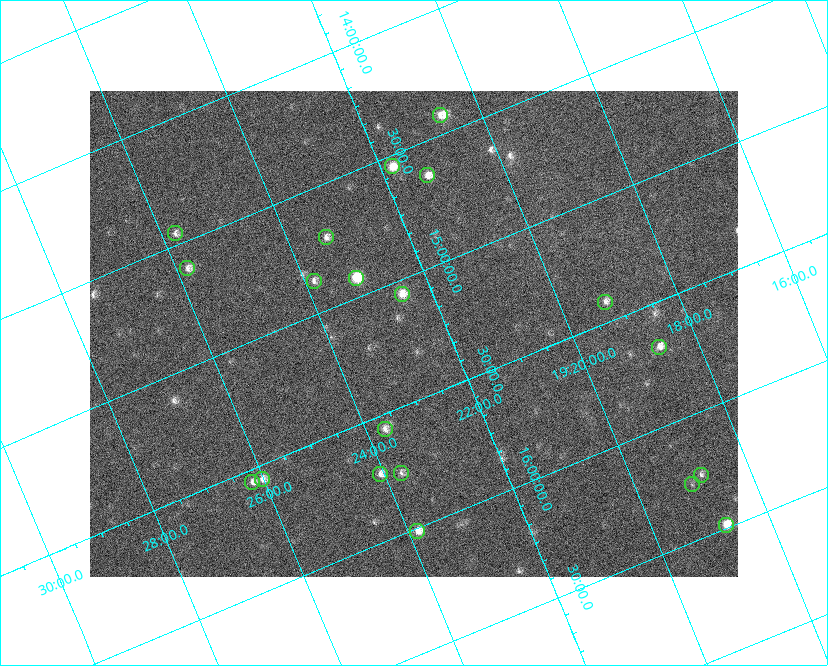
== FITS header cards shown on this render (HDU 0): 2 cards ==
NAXIS1  =                  648 / length of data axis 1
NAXIS2  =                  486 / length of data axis 2

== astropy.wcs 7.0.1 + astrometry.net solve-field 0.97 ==
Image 648 x 486 px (HDU 0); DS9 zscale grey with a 90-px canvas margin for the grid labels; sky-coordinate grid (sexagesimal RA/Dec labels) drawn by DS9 from the SOLVED WCS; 20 Tycho-2 reference stars matched to detected sources circled (green)
Header WCS: none
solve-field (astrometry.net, Tycho-2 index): SOLVED blind (the file carries no WCS)
Solved WCS: RA---TAN-SIP/DEC--TAN-SIP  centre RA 19:22:34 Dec +15:14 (290.64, +15.23 deg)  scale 15.3 arcsec/px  FOV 165.0' x 123.7'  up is -158 deg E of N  parity flipped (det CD > 0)
(file carries no celestial WCS; the grid is the blind solution)
Tycho-2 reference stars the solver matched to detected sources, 20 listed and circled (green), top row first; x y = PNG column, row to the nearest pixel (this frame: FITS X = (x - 90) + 1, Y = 486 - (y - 91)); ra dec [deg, ICRS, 3 dp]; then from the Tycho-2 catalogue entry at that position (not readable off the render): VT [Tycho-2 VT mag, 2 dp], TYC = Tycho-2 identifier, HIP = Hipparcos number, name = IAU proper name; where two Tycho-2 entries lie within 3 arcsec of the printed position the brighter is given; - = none
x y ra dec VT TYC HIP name
440 115 290.170 +14.419 7.86 1054-844-1 95082 -
392 166 290.452 +14.543 7.44 1054-679-1 - -
427 175 290.323 +14.634 7.66 1054-951-1 95132 -
175 233 291.441 +14.452 8.37 1067-789-1 - -
326 237 290.838 +14.713 8.21 1054-205-1 95303 -
187 268 291.451 +14.609 8.24 1067-445-1 95522 -
356 278 290.784 +14.921 6.67 1054-223-1 95287 -
314 281 290.960 +14.864 8.44 1054-411-1 - -
402 294 290.625 +15.059 7.77 1600-2349-1 - -
605 302 289.809 +15.416 8.37 1599-3313-1 94944 -
659 347 289.664 +15.681 7.94 1599-1947-1 94894 -
385 429 290.922 +15.560 8.69 1600-1874-1 - -
401 473 290.929 +15.760 8.70 1600-822-1 95334 -
380 474 291.017 +15.730 8.16 1600-168-1 - -
701 475 289.708 +16.250 8.60 1599-1761-1 - -
262 479 291.504 +15.557 8.17 1600-1630-1 95542 -
252 482 291.551 +15.552 8.28 1600-1749-1 95559 -
692 484 289.759 +16.274 9.33 1599-1589-1 - -
726 525 289.688 +16.488 7.07 1599-570-1 94905 -
417 531 290.960 +16.014 7.62 1600-1088-1 95346 -